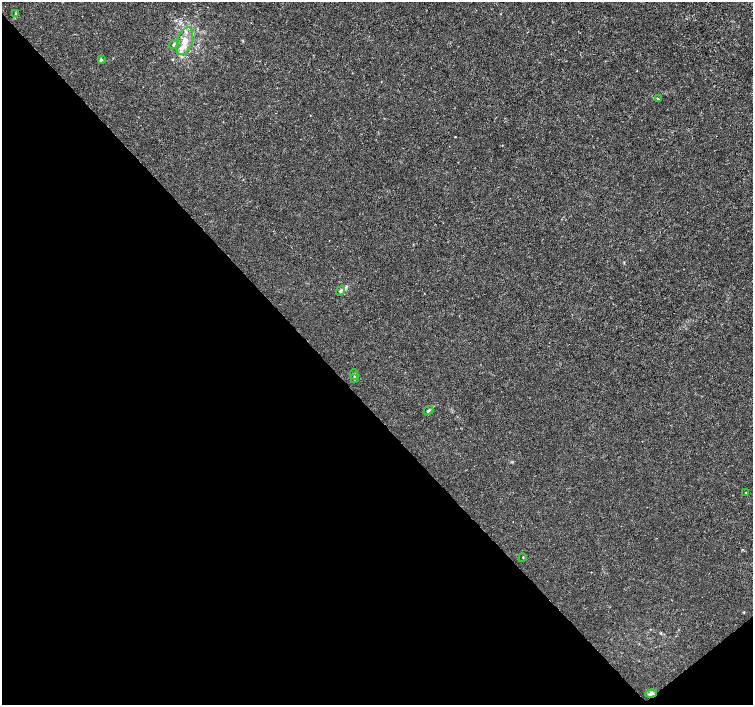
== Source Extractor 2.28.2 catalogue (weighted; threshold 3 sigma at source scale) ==
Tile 14 of 4 x 4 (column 2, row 4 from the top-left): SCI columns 1508-3008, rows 210-1614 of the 6012 x 5974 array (HDU 1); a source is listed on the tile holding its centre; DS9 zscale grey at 2 x 2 block average (1 PNG px = mean of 2 x 2 image px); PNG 755 x 707 px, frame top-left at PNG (2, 2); each listed source drawn as its Kron ellipse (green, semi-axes under 4 px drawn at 4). Shown black and unused: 43% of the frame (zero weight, under 3 of 4 exposures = <1% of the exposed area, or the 3 px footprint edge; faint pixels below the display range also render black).
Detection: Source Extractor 2.28.2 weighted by HDU 2 'WHT'; one run over the whole footprint, this tile lists its part. Background 8.57e-04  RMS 0.0013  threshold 0.00599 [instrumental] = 3 sigma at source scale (4.5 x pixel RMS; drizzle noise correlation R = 1.50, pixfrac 1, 0.0396/0.0396 arcsec/px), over >= 5 px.
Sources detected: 12; all 12 listed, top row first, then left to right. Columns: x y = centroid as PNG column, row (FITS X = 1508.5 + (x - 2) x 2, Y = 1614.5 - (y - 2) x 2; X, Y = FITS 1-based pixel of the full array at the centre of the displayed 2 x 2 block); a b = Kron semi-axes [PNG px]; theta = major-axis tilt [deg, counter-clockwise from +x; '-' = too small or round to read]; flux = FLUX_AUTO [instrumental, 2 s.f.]
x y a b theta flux
16 14 4 3 - 0.27
185 41 14 7 73 3.6
174 45 5 3 - 0.53
101 60 3 3 - 0.56
658 99 3 2 - 0.23
340 291 5 4 - 0.58
354 374 5 3 - 0.37
355 378 3 3 - 0.5
428 411 5 3 - 0.52
746 492 2 2 - 0.23
523 557 2 2 - 0.38
651 693 6 4 13 0.88
Overlapping masked pixels (flux is a lower limit): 1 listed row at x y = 651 693
Diffuse or blended objects may show on this block-average render without a row.